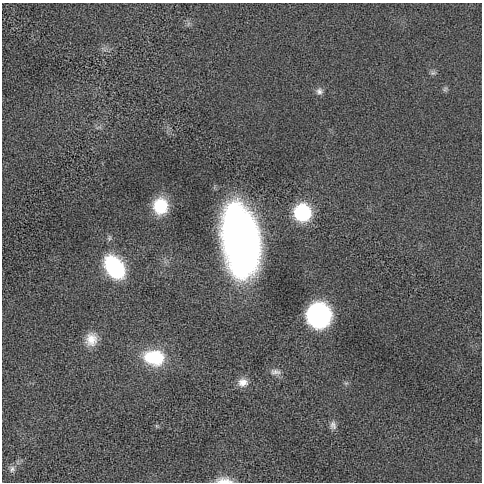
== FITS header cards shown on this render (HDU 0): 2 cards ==
NAXIS1  =                  480 / length of data axis 1
NAXIS2  =                  480 / length of data axis 2

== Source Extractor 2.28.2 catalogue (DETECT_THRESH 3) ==
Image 480 x 480 px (HDU 0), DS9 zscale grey, 1 PNG px = 1 image px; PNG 484 x 484 px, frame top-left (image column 1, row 480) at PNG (2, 3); no overlay
Background 1.08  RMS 110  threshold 343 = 3 sigma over >= 5 px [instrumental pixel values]
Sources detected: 15; all 15 listed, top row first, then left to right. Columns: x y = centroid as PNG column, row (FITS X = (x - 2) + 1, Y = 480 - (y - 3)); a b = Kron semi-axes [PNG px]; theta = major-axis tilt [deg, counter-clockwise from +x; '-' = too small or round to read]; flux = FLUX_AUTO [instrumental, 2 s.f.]
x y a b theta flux
433 73 8 6 20 1.9e+04
445 89 8 4 46 1.5e+04
319 91 10 9 - 3.3e+04
160 206 16 14 89 3.1e+05
302 212 11 11 - 1.0e+06
240 241 60 30 -81 4.4e+06
114 267 21 14 -56 8.7e+05
319 315 12 12 - 4.4e+06
91 339 17 14 80 1.1e+05
154 357 23 16 -8 4.4e+05
275 372 15 8 -1 4.4e+04
243 382 13 11 3 7.1e+04
333 425 11 8 -85 3.5e+04
12 469 9 8 - 3.1e+04
224 480 22 8 -2 7.7e+04
At the frame edge (FLAGS 8, measured only in part): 1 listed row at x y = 224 480